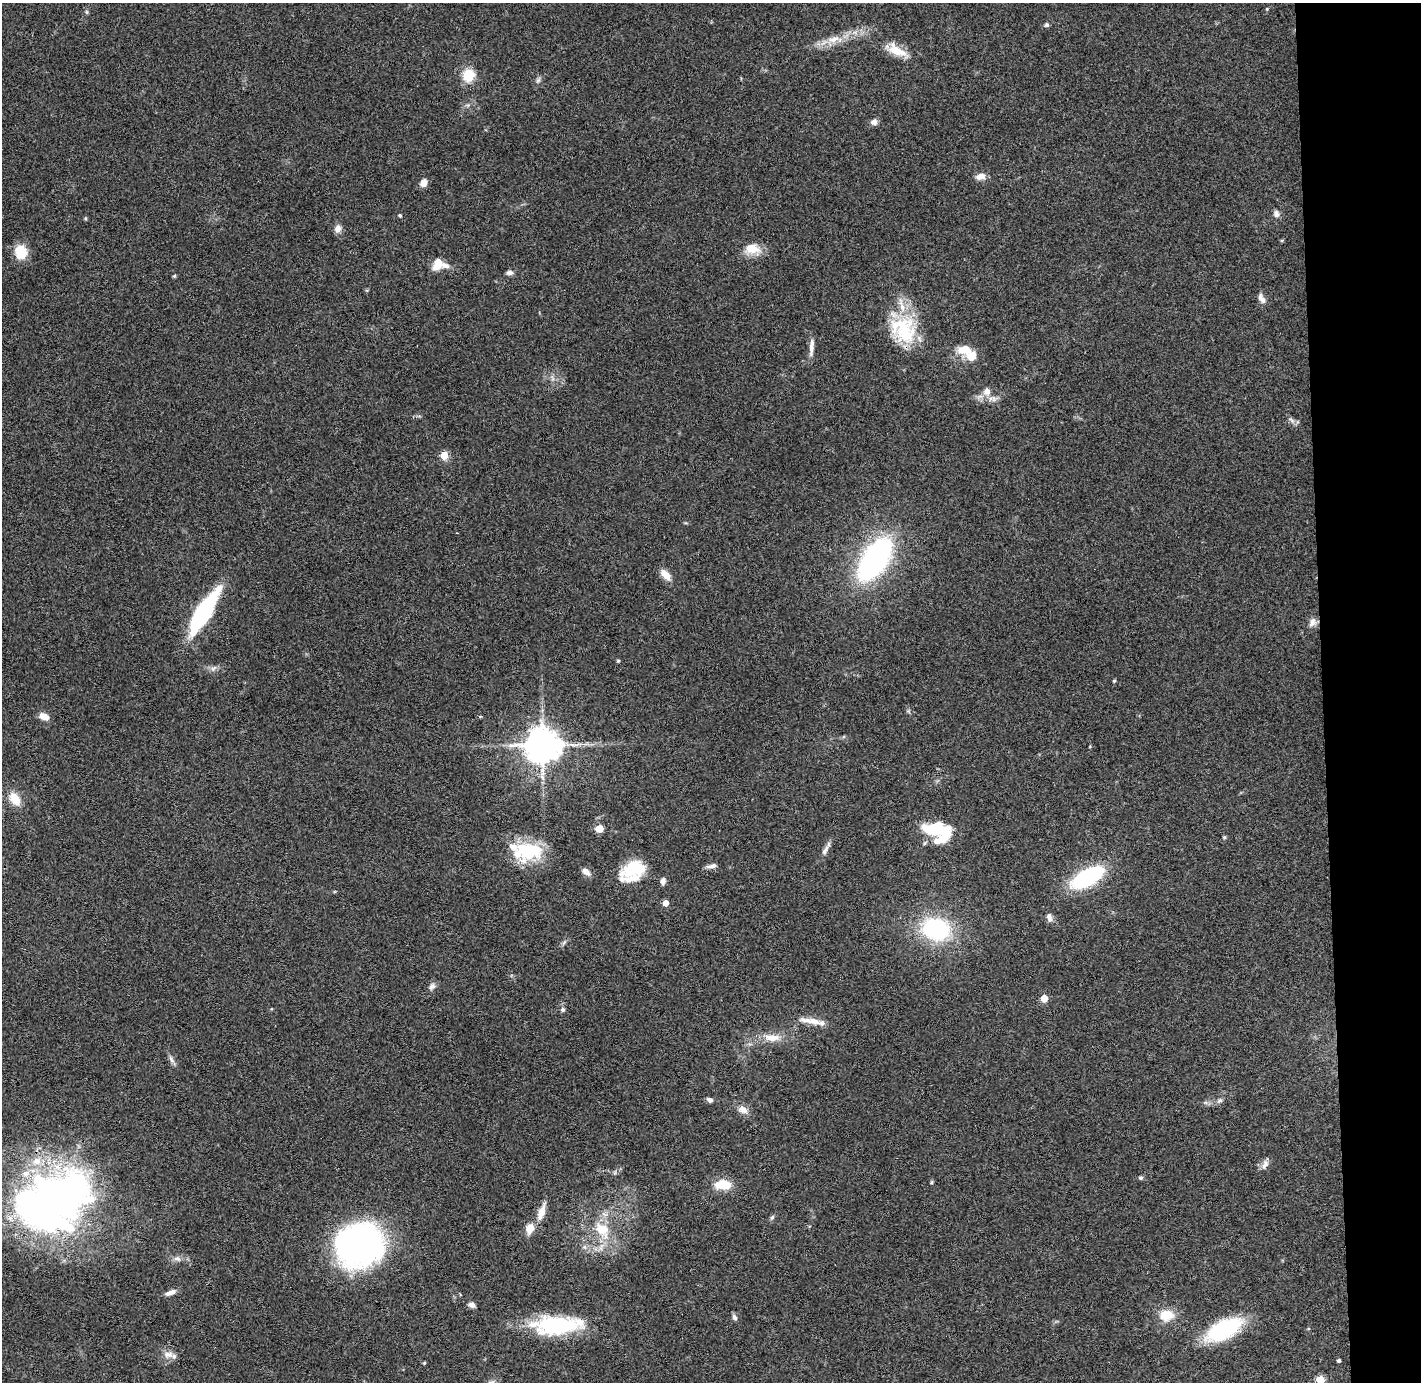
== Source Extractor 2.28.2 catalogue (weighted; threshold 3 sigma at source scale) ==
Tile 6 of 3 x 3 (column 3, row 2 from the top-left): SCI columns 2896-4314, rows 1457-2836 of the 4370 x 4295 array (HDU 1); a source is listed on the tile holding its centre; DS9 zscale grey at full resolution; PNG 1423 x 1384 px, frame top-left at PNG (2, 3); no overlay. Shown black and unused: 7% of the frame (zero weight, under 3 of 4 exposures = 6% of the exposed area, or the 3 px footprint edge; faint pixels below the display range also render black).
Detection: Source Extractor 2.28.2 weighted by HDU 2 'WHT'; one run over the whole footprint, this tile lists its part. Background 0.0824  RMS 0.0056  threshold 0.0254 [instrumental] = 3 sigma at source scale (4.5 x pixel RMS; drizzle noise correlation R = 1.50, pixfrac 1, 0.05/0.05 arcsec/px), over >= 5 px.
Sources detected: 88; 3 inside a brighter object's white glare — not listed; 8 inside a brighter listed object's ellipse — not listed separately; the other 77 listed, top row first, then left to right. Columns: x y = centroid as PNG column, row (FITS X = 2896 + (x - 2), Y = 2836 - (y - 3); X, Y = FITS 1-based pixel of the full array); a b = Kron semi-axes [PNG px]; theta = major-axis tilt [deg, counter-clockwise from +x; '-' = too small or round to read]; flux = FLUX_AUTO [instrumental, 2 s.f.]
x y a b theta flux
87 12 6 4 -71 0.78
1047 25 6 6 - 1.1
834 39 17 8 16 6.9
896 50 25 11 -31 10
468 75 15 14 - 12
538 80 8 5 45 1.2
874 122 7 7 - 2.7
980 176 13 8 13 3.6
423 183 8 6 53 4.7
1276 214 9 7 -76 2.2
400 215 4 3 - 0.82
338 229 10 8 74 3.2
752 249 21 13 -6 9.4
21 252 15 13 -81 12
438 263 13 9 66 7.9
509 273 8 5 2 2
174 276 5 4 - 0.8
1261 298 14 7 -60 2.9
903 330 38 32 -51 37
811 347 24 6 85 3.9
965 349 14 9 4 9.9
987 391 11 10 - 4.3
1291 420 11 3 -40 1.4
444 455 5 5 - 16
875 559 36 17 56 170
666 575 15 8 -47 5.5
203 613 40 11 58 89
1312 622 13 9 67 3.2
618 661 5 4 - 0.65
213 668 9 6 38 1.9
1114 681 4 3 - 0.8
44 716 11 7 -23 5
542 745 11 11 - 1200
15 799 15 10 -60 9.5
599 828 5 5 - 17
936 829 31 14 -9 27
1224 837 5 4 - 0.67
825 850 16 6 60 2.8
527 851 37 23 4 31
711 866 12 5 10 2.3
632 871 30 20 33 23
586 872 9 6 -40 4
1087 877 36 15 30 55
663 881 8 6 80 2.4
665 903 5 4 - 5.1
1049 917 9 6 -73 2.6
936 929 28 21 -11 59
432 986 10 7 47 2.2
1044 998 5 5 - 8.9
563 1009 6 5 - 1.2
811 1021 33 7 -10 6.9
772 1038 22 9 -1 8.1
171 1060 11 5 -55 1.9
710 1100 7 5 -32 1.7
1220 1100 8 6 28 1.6
743 1110 13 9 -19 4.1
1265 1164 14 7 64 2.9
1141 1178 6 5 - 0.98
932 1182 6 4 89 0.67
723 1184 18 10 0 12
55 1199 83 45 21 330
541 1212 22 8 73 6.4
772 1217 7 4 53 1.1
530 1228 13 9 71 6.3
602 1230 24 17 -49 17
360 1242 45 42 77 160
177 1259 11 6 -20 2.3
170 1293 14 6 23 3.3
472 1305 8 6 -20 2.3
1166 1315 16 12 7 11
734 1317 8 6 -62 1.7
556 1325 54 19 2 54
1224 1330 41 19 28 47
168 1354 15 9 -9 4
1339 1360 3 3 - 1.1
424 1363 4 4 - 0.77
1320 1380 5 5 - 21
Overlapping masked pixels (flux is a lower limit): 1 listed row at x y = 903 330
Isophote crosses this tile's border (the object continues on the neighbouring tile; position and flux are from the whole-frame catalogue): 1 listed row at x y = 1320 1380